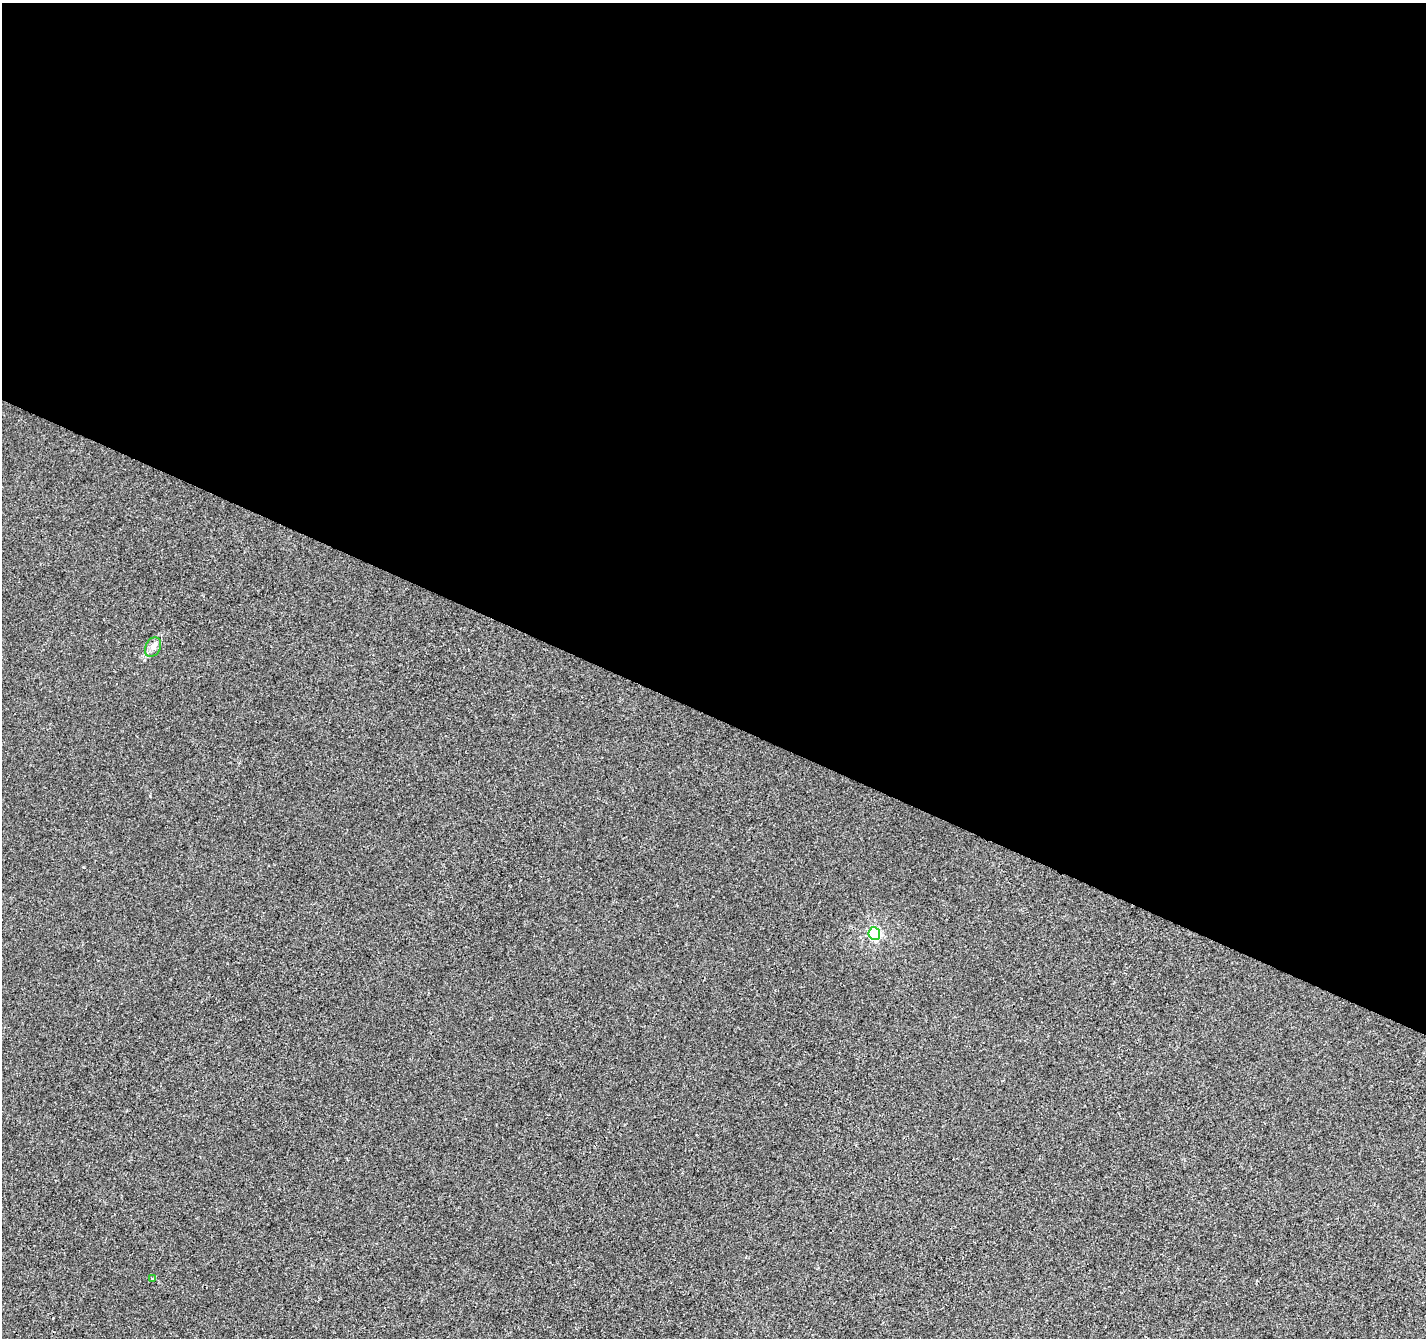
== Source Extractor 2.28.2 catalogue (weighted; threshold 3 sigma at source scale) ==
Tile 3 of 4 x 4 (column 3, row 1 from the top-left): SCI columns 2851-4274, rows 4211-5546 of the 5706 x 5814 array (HDU 1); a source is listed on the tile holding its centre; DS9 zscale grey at full resolution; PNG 1428 x 1340 px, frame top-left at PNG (2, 3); each listed source drawn as its Kron ellipse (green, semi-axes under 4 px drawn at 4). Shown black and unused: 53% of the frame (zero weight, under 2 of 3 exposures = <1% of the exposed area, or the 3 px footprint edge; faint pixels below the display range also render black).
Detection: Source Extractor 2.28.2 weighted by HDU 2 'WHT'; one run over the whole footprint, this tile lists its part. Background -6.33e-04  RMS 0.0042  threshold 0.019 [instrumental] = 3 sigma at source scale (4.5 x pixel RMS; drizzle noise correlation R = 1.50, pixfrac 1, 0.0396/0.0396 arcsec/px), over >= 5 px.
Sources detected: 3; all 3 listed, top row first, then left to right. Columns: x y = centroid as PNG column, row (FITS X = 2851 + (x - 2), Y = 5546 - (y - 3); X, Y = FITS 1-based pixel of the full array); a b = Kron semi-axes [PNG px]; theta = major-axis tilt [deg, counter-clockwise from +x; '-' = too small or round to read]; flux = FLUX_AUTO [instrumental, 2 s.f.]
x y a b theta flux
153 647 10 7 60 2
874 934 6 6 - 61
152 1278 4 3 - 0.94